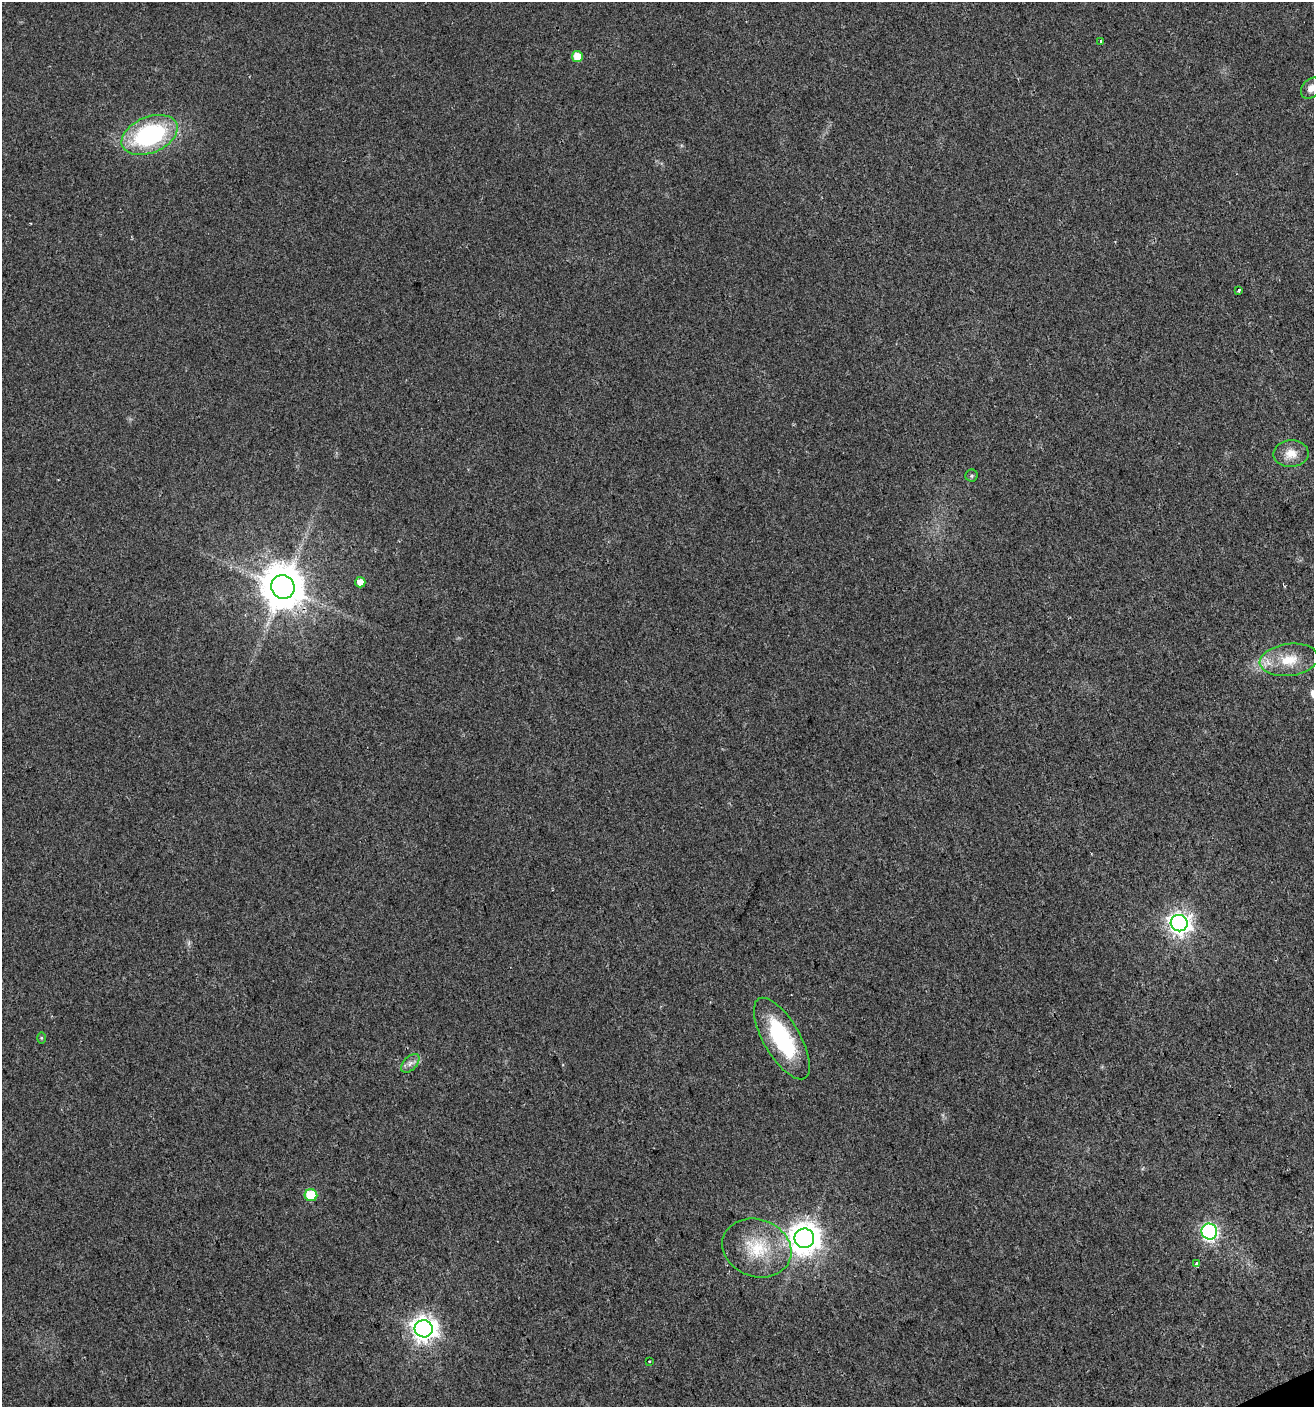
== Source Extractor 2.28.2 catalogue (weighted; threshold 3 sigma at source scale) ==
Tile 6 of 4 x 4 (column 2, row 2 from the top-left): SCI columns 1454-2765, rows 2809-4213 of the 5474 x 5618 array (HDU 1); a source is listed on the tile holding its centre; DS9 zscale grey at full resolution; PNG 1316 x 1409 px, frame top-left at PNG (2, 2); each listed source drawn as its Kron ellipse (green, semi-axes under 4 px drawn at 4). Shown black and unused: <1% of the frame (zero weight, under 2 of 3 exposures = <1% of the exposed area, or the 3 px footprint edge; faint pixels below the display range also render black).
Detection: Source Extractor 2.28.2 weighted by HDU 2 'WHT'; one run over the whole footprint, this tile lists its part. Background 0.0185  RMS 0.0053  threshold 0.0238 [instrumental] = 3 sigma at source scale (4.5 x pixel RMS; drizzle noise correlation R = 1.50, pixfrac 1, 0.0396/0.0396 arcsec/px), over >= 5 px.
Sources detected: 21; all 21 listed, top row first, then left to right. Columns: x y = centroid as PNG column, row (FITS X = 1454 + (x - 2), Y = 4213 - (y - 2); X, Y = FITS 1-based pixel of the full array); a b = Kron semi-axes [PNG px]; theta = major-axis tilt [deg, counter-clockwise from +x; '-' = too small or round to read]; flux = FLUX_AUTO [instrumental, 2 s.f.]
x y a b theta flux
1101 41 4 2 - 0.49
577 56 5 5 - 9.5
1311 88 12 8 50 3.4
150 135 29 18 23 71
1239 290 3 3 - 1.2
1291 454 17 13 3 6.8
972 476 6 6 - 1
360 582 5 5 - 5.4
283 587 12 11 - 1900
1289 660 29 16 7 15
1179 923 8 8 - 340
41 1038 6 4 -90 0.6
782 1039 46 18 -60 49
410 1063 11 6 45 2.6
311 1195 6 6 - 23
1209 1231 8 7 - 130
804 1238 10 9 - 820
757 1248 35 28 -20 28
1197 1264 4 3 - 3.3
424 1329 9 8 - 430
649 1361 3 3 - 0.76
Overlapping masked pixels (flux is a lower limit): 1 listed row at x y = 283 587
Isophote crosses this tile's border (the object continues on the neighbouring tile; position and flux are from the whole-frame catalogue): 1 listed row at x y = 1311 88